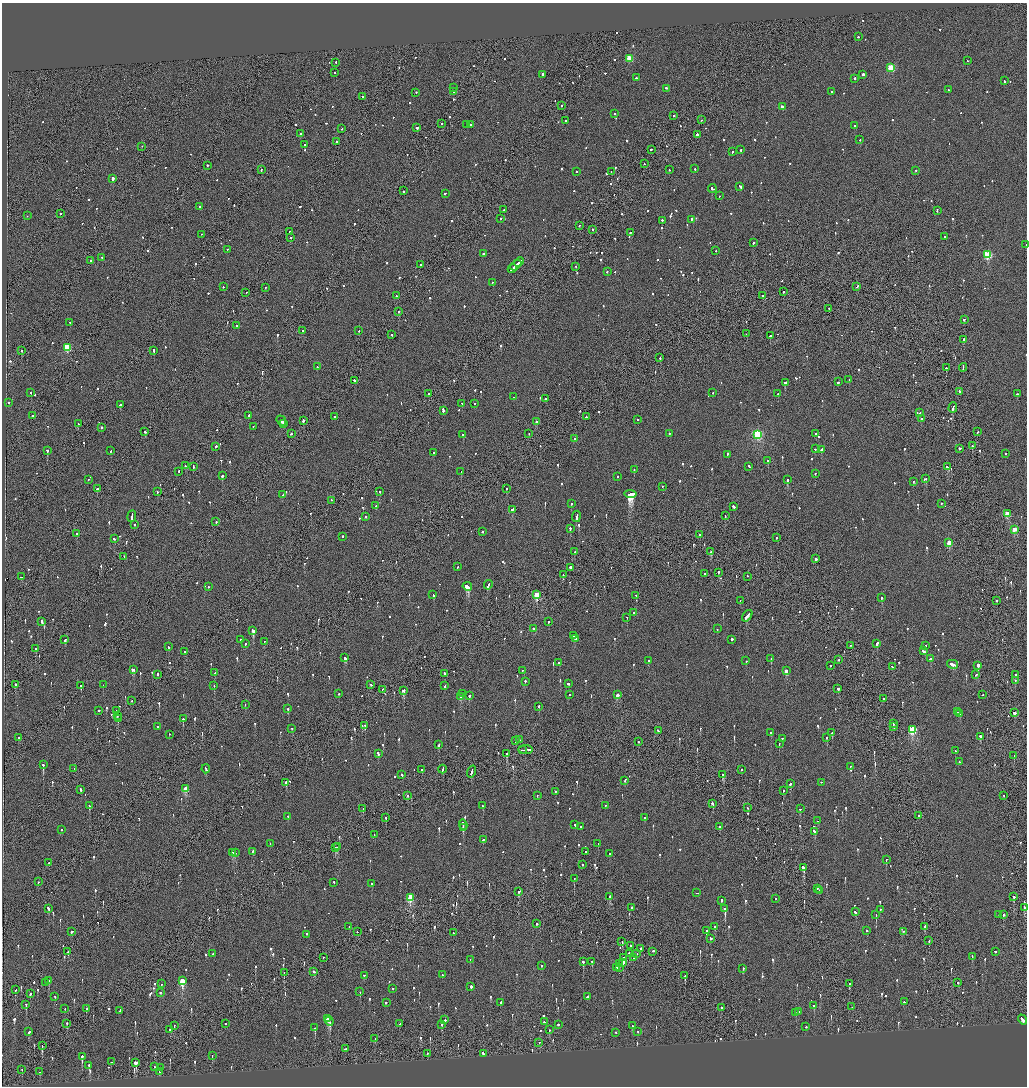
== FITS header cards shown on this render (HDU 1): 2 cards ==
NAXIS1  =                 2050
NAXIS2  =                 2168

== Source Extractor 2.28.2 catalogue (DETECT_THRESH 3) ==
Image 2050 x 2168 px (HDU 1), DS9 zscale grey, zoomed out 1/2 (1 PNG px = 2 x 2 image px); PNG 1029 x 1088 px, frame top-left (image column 2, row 2168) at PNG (2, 3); each listed source drawn as its Kron ellipse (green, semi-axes under 4 px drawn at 4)
Background -0.0611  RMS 0.067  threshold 0.201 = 3 sigma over >= 5 px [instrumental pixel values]
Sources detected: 1275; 54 cannot appear on this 1/2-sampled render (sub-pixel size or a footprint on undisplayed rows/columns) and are neither listed nor drawn; of the other 1221, the 500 brightest by FLUX_AUTO listed and drawn (721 fainter detections omitted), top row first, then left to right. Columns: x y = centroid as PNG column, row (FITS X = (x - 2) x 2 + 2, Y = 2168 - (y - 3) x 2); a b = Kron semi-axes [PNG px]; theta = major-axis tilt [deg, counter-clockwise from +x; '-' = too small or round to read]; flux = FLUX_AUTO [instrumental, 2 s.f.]
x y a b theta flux
858 37 2 2 - 80
629 59 3 3 - 560
967 61 2 1 - 87
336 63 2 1 - 130
891 68 3 3 - 770
335 73 2 1 - 99
543 75 2 2 - 680
863 75 2 2 - 1100
636 78 2 2 - 390
854 79 2 2 - 390
1005 81 2 2 - 360
453 88 2 2 - 92
667 89 3 2 - 260
948 90 2 1 - 91
453 92 2 2 - 85
832 92 2 2 - 96
416 93 2 2 - 85
363 97 2 2 - 160
562 106 2 2 - 150
782 107 2 2 - 91
615 114 2 1 - 670
673 116 2 2 - 230
702 120 2 1 - 89
566 121 2 2 - 510
442 124 2 2 - 84
467 125 2 2 - 130
470 125 2 2 - 190
854 126 2 2 - 160
417 128 2 2 - 680
342 129 2 2 - 79
300 134 2 2 - 120
697 135 3 2 - 410
860 140 2 2 - 100
336 142 2 2 - 83
305 145 2 2 - 130
142 147 2 2 - 95
651 150 2 1 - 430
741 150 2 2 - 170
732 152 2 2 - 140
644 164 2 1 - 79
207 166 2 2 - 98
695 169 2 2 - 280
261 170 3 2 - 130
669 170 2 2 - 410
916 171 2 2 - 120
577 172 2 2 - 97
611 172 2 1 - 110
113 179 2 2 - 640
740 187 3 2 - 270
712 189 4 2 - 240
403 191 2 2 - 150
445 194 2 2 - 110
719 196 2 2 - 89
200 207 2 2 - 110
504 210 2 2 - 80
937 211 3 2 - 99
60 214 2 2 - 190
27 216 2 2 - 170
501 219 2 2 - 85
691 220 2 2 - 110
662 221 2 2 - 130
579 226 2 1 - 180
593 230 2 2 - 85
290 232 2 1 - 210
630 233 2 2 - 140
201 235 2 1 - 160
945 237 2 2 - 150
291 238 2 2 - 88
753 243 2 2 - 240
1026 245 2 1 - 200
227 250 2 2 - 86
716 251 2 2 - 150
483 254 2 2 - 290
988 255 3 3 - 1100
102 258 2 2 - 97
90 261 2 2 - 220
519 262 5 2 - 460
421 265 2 1 - 160
516 266 6 2 42 510
576 267 2 2 - 80
512 269 5 2 - 310
607 272 2 2 - 140
492 283 2 1 - 150
223 287 2 2 - 81
857 287 3 2 - 220
265 288 2 2 - 91
783 292 2 1 - 87
246 293 2 1 - 150
397 296 3 2 - 400
763 296 2 2 - 130
829 309 2 2 - 94
399 312 2 1 - 150
964 320 2 2 - 160
70 323 2 2 - 79
237 326 2 2 - 110
303 331 2 2 - 120
359 331 2 2 - 150
746 334 2 1 - 140
392 335 2 2 - 86
770 336 2 2 - 330
963 340 4 2 - 460
67 348 3 3 - 630
21 351 2 2 - 190
154 351 3 2 - 150
660 358 2 2 - 210
317 367 2 2 - 90
946 368 2 2 - 140
963 368 4 1 - 300
849 380 2 2 - 100
354 381 3 2 - 190
838 382 2 2 - 430
785 383 2 2 - 440
959 392 2 2 - 130
31 393 2 2 - 87
713 393 2 2 - 100
428 394 2 2 - 110
778 394 2 2 - 420
1018 394 3 2 - 450
513 397 2 2 - 120
546 399 3 2 - 120
9 403 2 2 - 170
462 404 2 2 - 120
475 404 2 2 - 99
120 405 2 2 - 550
953 408 5 2 - 330
443 411 3 2 - 1100
920 413 2 2 - 90
33 416 2 2 - 100
249 416 2 2 - 660
334 417 2 2 - 110
586 417 2 2 - 350
921 419 2 1 - 200
637 420 2 2 - 88
281 421 5 2 - 280
303 421 2 2 - 480
537 422 3 2 - 150
78 424 2 1 - 120
284 424 2 2 - 130
253 427 2 1 - 260
102 428 2 2 - 220
145 432 3 2 - 180
977 432 2 2 - 88
291 434 2 2 - 94
529 434 2 2 - 130
669 434 2 2 - 96
816 434 2 2 - 100
463 435 2 2 - 410
757 435 3 3 - 1700
575 439 2 2 - 88
972 446 2 2 - 120
216 447 2 2 - 220
815 449 2 2 - 150
960 449 2 2 - 690
821 450 3 2 - 200
47 451 2 2 - 1000
111 451 2 2 - 120
433 453 2 2 - 130
1006 454 2 2 - 91
727 455 3 2 - 200
768 461 2 2 - 270
186 466 2 2 - 180
193 467 2 1 - 420
749 467 3 2 - 200
947 467 4 2 - 390
634 470 2 2 - 130
179 472 2 1 - 150
461 472 2 2 - 110
815 474 2 2 - 230
222 476 2 2 - 420
618 477 2 2 - 95
925 479 3 2 - 360
88 480 2 2 - 140
787 480 2 2 - 430
913 482 2 2 - 130
662 487 2 1 - 150
97 489 2 2 - 260
506 489 2 2 - 85
157 492 2 2 - 79
380 492 2 2 - 110
630 494 6 2 -5 15000
283 495 2 2 - 100
331 501 2 1 - 96
571 504 2 2 - 190
941 504 2 2 - 200
376 506 2 2 - 90
733 507 2 2 - 220
512 510 3 2 - 150
1007 514 3 3 - 380
725 516 2 1 - 170
132 517 6 2 83 380
365 517 2 2 - 170
576 517 6 2 82 400
216 522 2 2 - 110
134 525 2 2 - 190
570 529 2 2 - 330
1014 530 3 2 - 290
482 532 2 2 - 110
77 534 2 1 - 480
700 535 2 2 - 330
342 537 2 2 - 130
776 538 2 2 - 140
114 539 2 2 - 180
949 543 3 2 - 320
574 552 3 2 - 110
711 552 2 2 - 200
124 557 2 1 - 86
815 559 2 2 - 850
458 567 2 2 - 150
570 568 2 1 - 1100
718 573 2 1 - 620
705 574 2 2 - 150
563 575 2 1 - 510
21 577 3 2 - 160
747 577 2 1 - 87
488 585 5 2 - 320
208 587 2 2 - 120
467 587 5 2 - 2600
433 595 2 2 - 480
537 595 3 3 - 570
636 596 2 2 - 91
881 598 2 2 - 570
740 601 2 1 - 90
996 601 2 1 - 220
633 613 2 2 - 290
747 616 6 2 52 350
627 618 2 2 - 95
42 622 4 2 - 160
549 622 2 2 - 130
533 629 2 2 - 290
717 629 2 2 - 110
253 631 3 2 - 1100
574 636 2 2 - 170
576 639 2 2 - 140
65 640 2 2 - 450
240 640 2 2 - 120
732 640 2 2 - 280
264 642 2 2 - 110
245 644 2 2 - 95
877 644 3 2 - 380
851 646 2 1 - 170
925 646 2 2 - 580
168 647 3 2 - 83
36 649 2 2 - 200
923 651 3 2 - 390
185 652 3 2 - 130
345 658 4 2 - 440
771 659 2 2 - 680
930 659 4 2 - 340
839 660 2 2 - 140
648 661 2 2 - 98
746 661 2 2 - 110
559 663 2 2 - 210
953 665 5 2 - 1600
830 666 2 1 - 120
978 666 2 2 - 4500
892 667 3 2 - 210
133 670 4 2 - 370
523 671 2 1 - 110
786 671 3 2 - 170
214 673 2 2 - 92
444 674 2 2 - 130
157 675 3 2 - 97
976 675 3 2 - 140
1015 675 2 2 - 570
1015 681 2 2 - 90
525 682 2 2 - 110
568 684 2 2 - 170
15 685 2 1 - 640
103 685 2 2 - 92
371 685 2 2 - 80
81 686 2 2 - 310
214 686 2 1 - 120
445 686 4 2 - 210
838 689 2 2 - 560
383 690 3 2 - 84
403 691 3 3 - 230
339 694 2 2 - 160
462 694 2 2 - 100
569 695 2 2 - 100
617 695 3 2 - 200
983 695 2 2 - 80
469 696 2 2 - 1000
460 697 3 2 - 180
884 699 2 1 - 190
132 701 2 2 - 100
245 705 2 1 - 90
539 707 2 2 - 230
288 709 2 2 - 110
99 711 2 2 - 180
116 711 2 2 - 150
958 712 2 2 - 120
1015 713 2 2 - 1600
960 714 2 2 - 100
117 716 2 2 - 87
118 719 2 2 - 160
183 719 2 2 - 200
893 724 2 1 - 450
364 726 2 2 - 180
157 727 2 2 - 100
894 727 2 2 - 250
292 729 2 2 - 94
913 730 3 3 - 1200
658 731 3 2 - 130
771 733 2 2 - 240
832 733 2 2 - 260
169 735 2 2 - 110
980 737 3 2 - 320
19 738 2 2 - 96
827 738 2 2 - 150
782 739 2 2 - 210
520 740 2 1 - 82
516 741 2 1 - 87
638 742 2 2 - 300
779 744 2 2 - 350
438 745 3 2 - 210
522 750 2 1 - 100
526 750 7 2 0 550
955 751 2 2 - 120
378 754 3 2 - 550
506 754 3 1 - 750
1014 756 2 2 - 130
959 762 2 2 - 130
43 765 3 2 - 340
850 767 2 2 - 94
74 769 2 1 - 230
206 769 4 2 - 160
422 770 2 2 - 460
442 770 4 2 - 210
742 770 2 1 - 84
472 772 6 2 71 450
402 775 2 2 - 200
723 775 3 2 - 620
625 781 2 2 - 82
286 783 2 2 - 710
821 783 2 1 - 88
790 784 2 2 - 180
185 789 3 3 - 400
80 790 4 2 - 310
783 791 2 2 - 210
555 792 2 2 - 100
407 796 2 2 - 95
537 796 2 2 - 85
1004 796 2 1 - 110
713 804 3 2 - 230
89 806 3 2 - 170
482 806 2 2 - 180
606 806 2 2 - 120
747 808 2 1 - 97
363 809 3 2 - 87
800 809 2 2 - 87
919 816 2 1 - 110
288 817 2 2 - 170
386 818 2 2 - 170
645 818 2 2 - 91
818 821 2 2 - 230
463 825 5 2 - 270
575 825 2 2 - 95
580 827 2 2 - 85
719 827 2 2 - 460
463 828 2 2 - 550
62 830 2 2 - 120
815 832 3 2 - 140
374 835 2 1 - 90
483 840 2 2 - 91
270 844 2 2 - 100
598 844 2 2 - 140
337 847 3 2 - 320
335 848 2 2 - 140
253 852 2 2 - 330
586 852 2 2 - 79
233 853 3 2 - 150
235 853 3 2 - 140
610 854 2 2 - 95
886 860 2 2 - 170
49 863 2 1 - 95
582 865 2 2 - 320
803 868 3 2 - 430
574 879 2 2 - 230
38 882 2 2 - 89
334 883 2 2 - 100
372 884 2 2 - 160
817 889 2 1 - 220
820 891 2 2 - 340
519 892 3 2 - 490
697 893 2 2 - 680
610 897 3 2 - 100
1014 897 3 2 - 120
410 898 4 3 - 890
776 899 2 2 - 100
721 901 2 2 - 180
632 908 2 2 - 270
1024 908 3 2 - 530
48 909 4 2 - 210
725 909 2 2 - 3100
880 910 2 2 - 94
855 912 4 2 - 130
876 915 2 2 - 470
999 915 2 1 - 81
1003 915 2 2 - 1400
537 924 2 2 - 110
349 927 2 2 - 150
715 927 2 2 - 140
925 927 2 1 - 150
706 931 3 2 - 330
867 931 2 2 - 110
72 932 3 2 - 250
357 932 2 2 - 85
903 932 2 2 - 83
453 933 2 2 - 89
307 935 2 2 - 160
710 939 3 2 - 250
929 941 3 1 - 98
622 942 2 2 - 84
630 946 2 2 - 86
640 949 2 2 - 270
68 952 2 2 - 160
652 952 2 2 - 270
995 952 3 2 - 150
213 954 2 2 - 130
630 954 3 2 - 170
636 954 2 1 - 120
972 957 2 2 - 110
323 958 2 2 - 160
624 958 2 2 - 92
634 958 2 2 - 81
470 960 2 2 - 120
583 962 2 2 - 210
592 962 3 2 - 84
623 963 2 2 - 6300
620 964 2 1 - 120
541 966 2 2 - 120
616 968 2 2 - 170
619 968 2 1 - 93
743 969 2 2 - 230
314 972 3 2 - 150
284 973 2 1 - 150
442 975 2 2 - 110
364 976 2 2 - 150
685 976 3 1 - 94
49 981 2 2 - 210
182 981 4 3 - 820
45 983 2 1 - 110
958 983 2 2 - 210
162 984 2 2 - 110
849 984 3 2 - 140
471 987 2 2 - 340
392 989 2 2 - 87
15 990 2 2 - 220
360 992 2 2 - 120
160 993 2 2 - 160
30 994 3 2 - 98
55 997 2 2 - 120
587 997 3 2 - 320
904 1002 2 2 - 170
386 1003 2 2 - 110
501 1003 3 2 - 1100
26 1005 3 2 - 120
814 1006 2 2 - 93
852 1007 2 1 - 87
721 1008 2 1 - 97
65 1009 2 1 - 130
86 1009 2 1 - 88
120 1011 3 2 - 94
799 1012 2 2 - 470
796 1013 2 1 - 81
327 1019 2 2 - 190
445 1020 2 2 - 400
1023 1020 5 2 - 420
329 1022 4 2 - 450
544 1022 3 2 - 110
67 1024 2 2 - 110
226 1024 2 2 - 100
400 1024 2 2 - 110
442 1025 2 2 - 130
558 1025 2 2 - 230
174 1026 2 1 - 92
632 1026 2 2 - 140
806 1027 2 2 - 300
315 1028 2 2 - 600
170 1030 2 2 - 140
549 1030 2 2 - 140
29 1032 3 2 - 110
638 1032 2 2 - 81
616 1033 2 2 - 110
375 1039 2 2 - 81
539 1043 2 1 - 88
42 1046 2 1 - 170
345 1049 2 2 - 120
427 1054 2 2 - 110
483 1054 4 2 - 190
212 1056 2 2 - 130
82 1057 3 2 - 780
111 1062 2 2 - 83
136 1063 2 2 - 7300
89 1066 3 2 - 290
154 1067 2 1 - 97
160 1068 2 2 - 290
22 1070 2 2 - 190
39 1072 2 2 - 98
159 1072 3 2 - 100
At the frame edge (FLAGS 8, measured only in part): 2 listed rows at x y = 1026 245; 1024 908
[721 fainter detections neither listed nor drawn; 54 sub-pixel or undisplayed-footprint detections neither listed nor drawn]